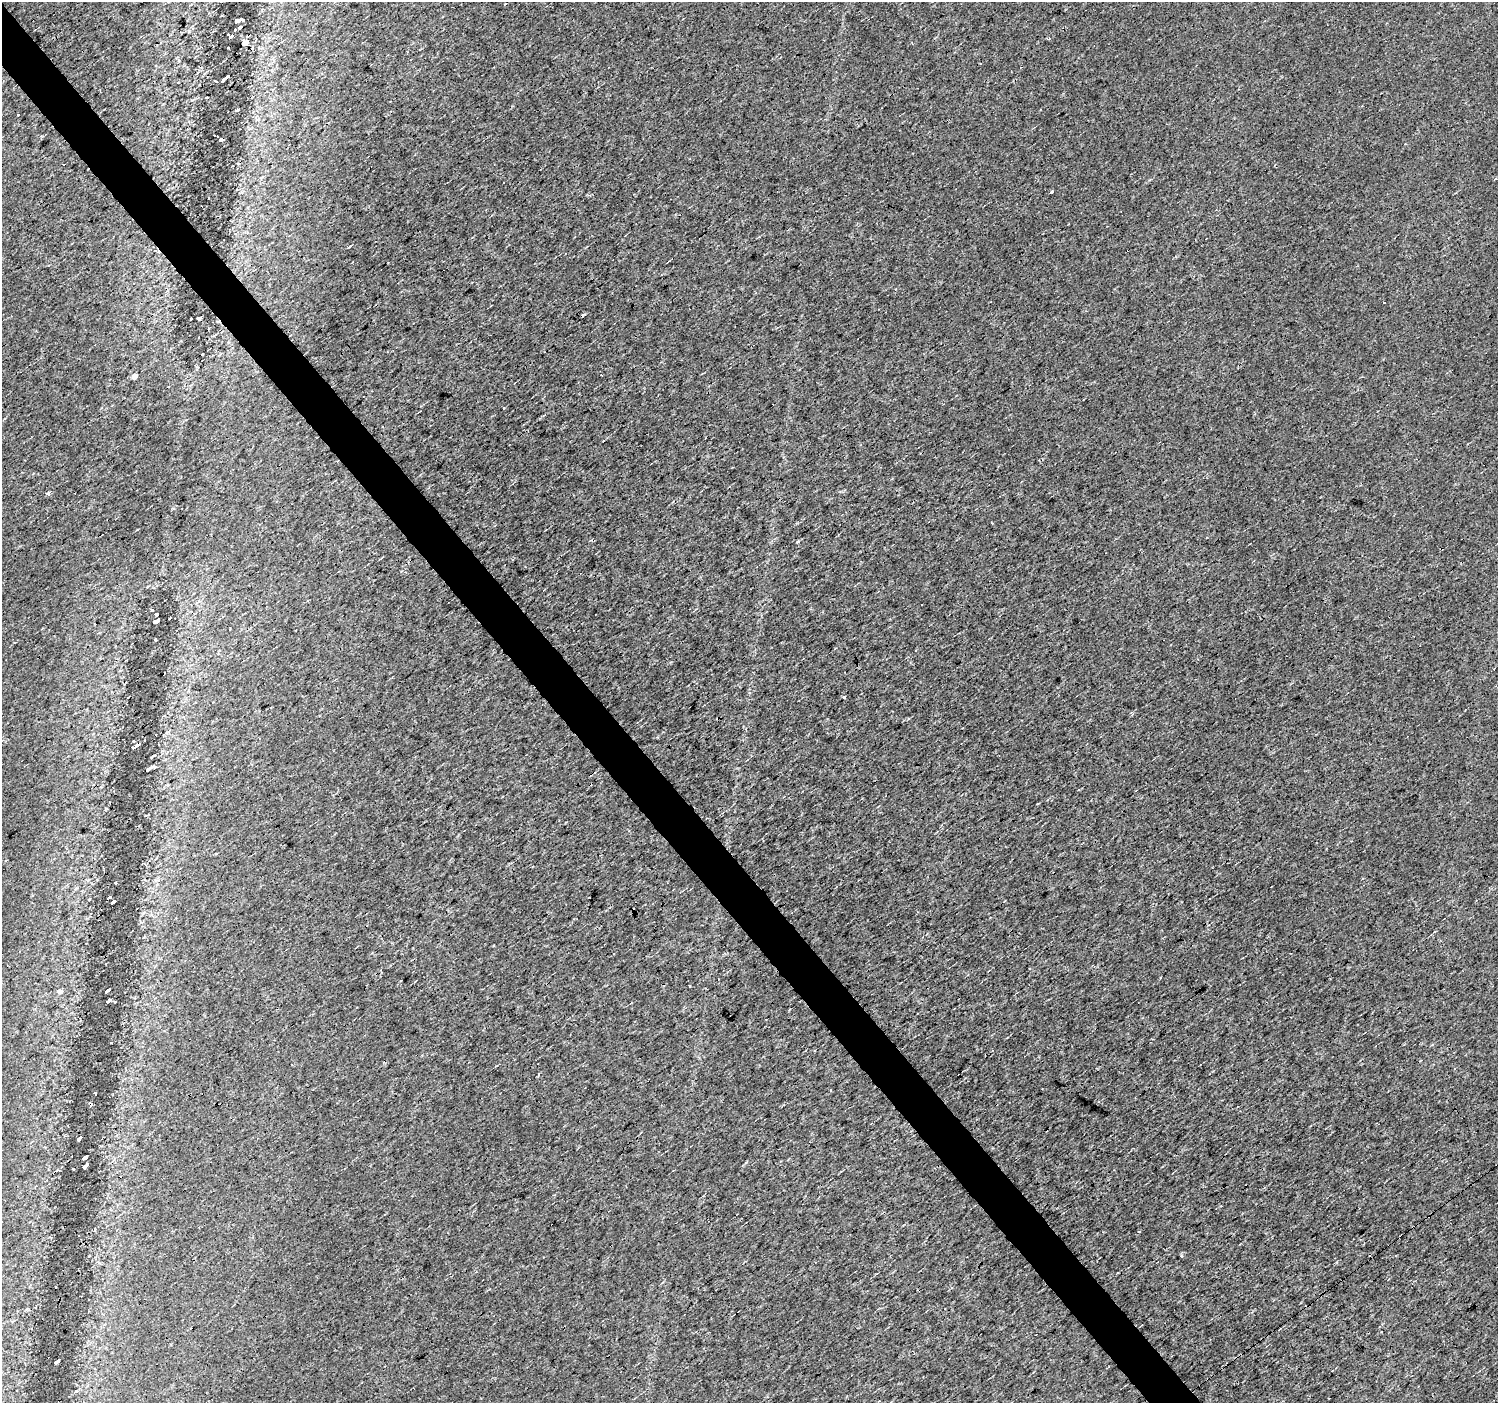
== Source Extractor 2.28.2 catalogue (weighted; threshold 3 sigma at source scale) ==
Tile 11 of 4 x 4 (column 3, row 3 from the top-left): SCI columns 2996-4491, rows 1599-2999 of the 5988 x 5937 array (HDU 1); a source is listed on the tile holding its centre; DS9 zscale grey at full resolution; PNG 1500 x 1405 px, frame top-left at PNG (2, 2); no overlay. Shown black and unused: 4% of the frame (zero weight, under 3 of 4 exposures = <1% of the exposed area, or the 3 px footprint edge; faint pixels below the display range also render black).
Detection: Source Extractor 2.28.2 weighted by HDU 2 'WHT'; one run over the whole footprint, this tile lists its part. Background 0.0136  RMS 0.0034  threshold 0.0151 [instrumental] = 3 sigma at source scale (4.5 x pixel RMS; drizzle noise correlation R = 1.50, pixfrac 1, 0.0396/0.0396 arcsec/px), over >= 5 px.
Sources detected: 56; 16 cosmic-ray / hot-pixel residue — not listed; the other 40 listed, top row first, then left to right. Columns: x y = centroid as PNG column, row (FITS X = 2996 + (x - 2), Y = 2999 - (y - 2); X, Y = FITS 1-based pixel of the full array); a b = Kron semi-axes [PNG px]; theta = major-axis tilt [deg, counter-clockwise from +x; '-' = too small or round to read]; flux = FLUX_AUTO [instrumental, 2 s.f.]
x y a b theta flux
238 20 6 3 26 62
239 27 4 3 - 8.2
235 30 3 3 - 13
231 36 5 4 - 3.9
245 43 4 3 - 17
227 77 8 3 41 16
237 110 4 2 - 0.63
18 115 3 3 - 1.7
257 120 5 3 - 0.6
221 139 5 4 - 56
1495 179 3 2 - 0.48
1051 192 3 3 - 2.4
198 318 4 3 - 8.5
191 319 3 3 - 1.3
134 376 4 4 - 9.9
48 494 3 3 - 3.1
156 614 4 4 - 41
155 621 5 4 - 50
155 639 4 3 - 5.7
844 697 3 3 - 2.9
134 741 3 3 - 1
136 746 6 3 32 13
149 769 10 3 34 0.72
6 861 3 3 - 0.46
116 883 3 3 - 3.2
76 888 5 4 - 0.55
114 901 5 3 - 14
690 986 3 2 - 0.45
107 991 6 3 43 18
60 992 4 3 - 9.1
108 1001 5 3 - 2.2
115 1001 3 2 - 0.28
538 1075 4 2 - 0.58
94 1093 3 3 - 3.1
91 1105 4 3 - 5.8
80 1138 6 3 42 2
83 1158 6 3 35 23
84 1166 6 3 41 7
1139 1232 3 3 - 0.57
55 1362 5 3 - 34
Overlapping masked pixels (flux is a lower limit): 6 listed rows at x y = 245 43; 221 139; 198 318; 136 746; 91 1105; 84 1166
Unlisted compact peaks at least as high as the median listed source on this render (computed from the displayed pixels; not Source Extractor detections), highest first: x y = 95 1230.